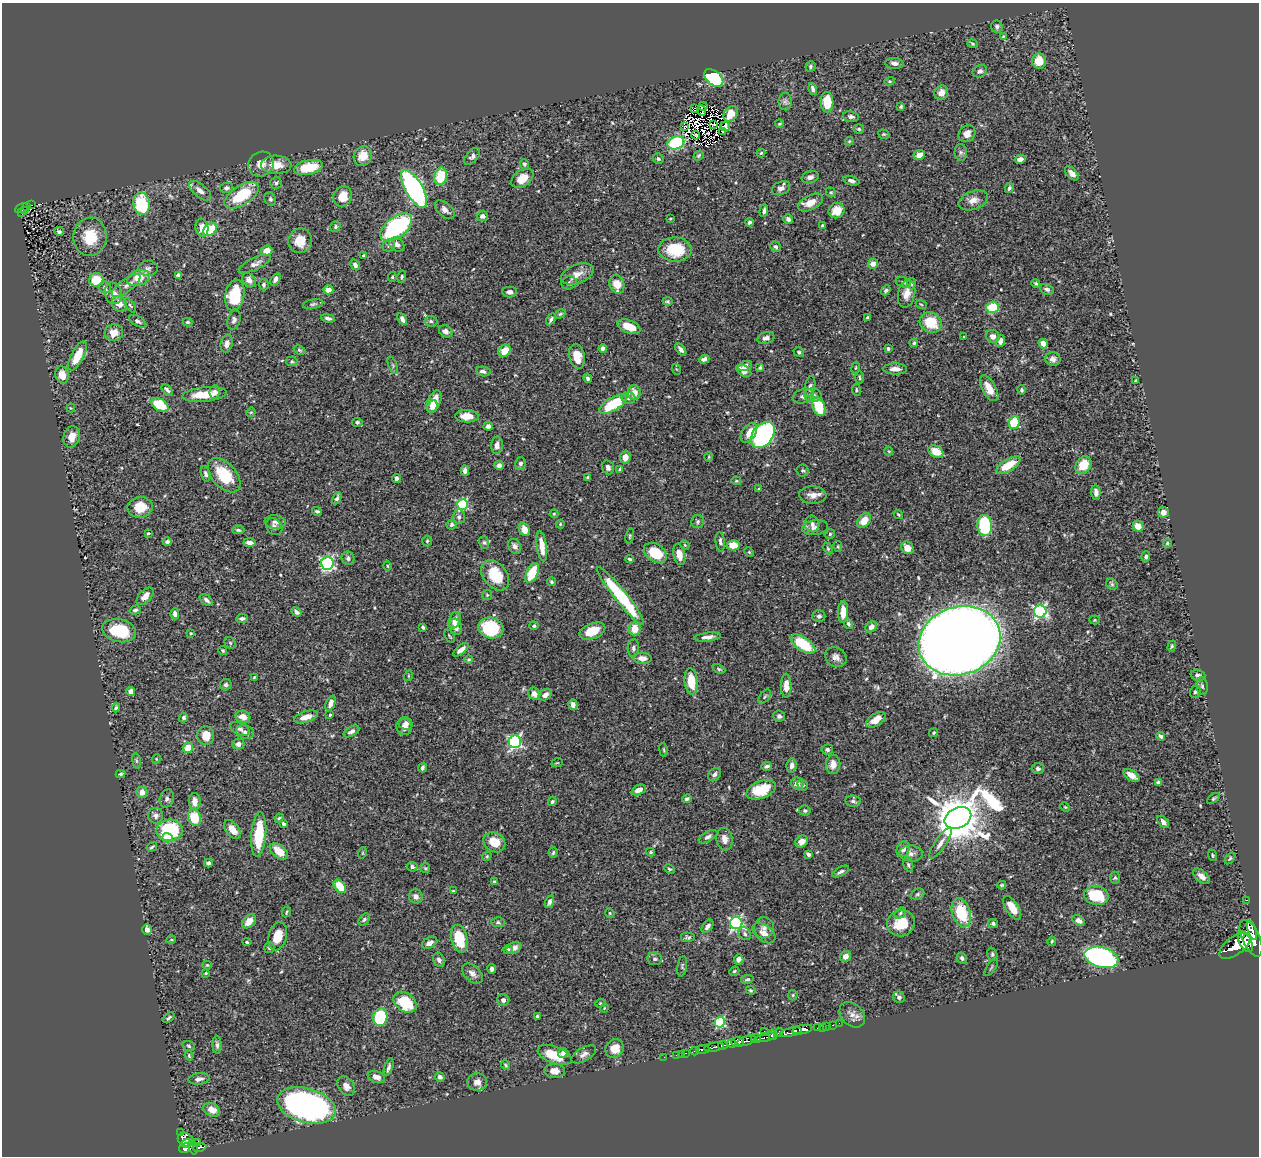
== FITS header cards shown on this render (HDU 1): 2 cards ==
NAXIS1  =                 1257
NAXIS2  =                 1154

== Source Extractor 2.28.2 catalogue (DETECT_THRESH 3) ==
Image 1257 x 1154 px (HDU 1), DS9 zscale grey, 1 PNG px = 1 image px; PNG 1261 x 1158 px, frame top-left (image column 1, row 1154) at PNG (2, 3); each listed source drawn as its Kron ellipse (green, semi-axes under 4 px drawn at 4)
Background 0.461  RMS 0.021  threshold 0.0615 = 3 sigma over >= 5 px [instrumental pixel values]
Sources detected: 546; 7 with non-positive FLUX_AUTO (blend fragments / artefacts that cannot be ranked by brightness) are neither listed nor drawn; of the other 539, the 500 brightest by FLUX_AUTO listed and drawn (39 fainter detections omitted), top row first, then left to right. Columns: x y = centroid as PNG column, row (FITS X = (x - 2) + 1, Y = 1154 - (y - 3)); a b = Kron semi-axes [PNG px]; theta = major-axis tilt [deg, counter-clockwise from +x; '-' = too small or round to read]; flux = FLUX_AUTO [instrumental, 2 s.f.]
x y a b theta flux
997 26 6 5 - 2.9
1003 36 4 3 - 1.4
972 44 5 4 - 1.9
1039 61 7 7 - 24
894 63 9 5 -4 6.2
810 66 5 5 - 2.4
980 71 7 6 - 3.8
714 78 11 7 -38 160
889 81 5 4 - 1.6
813 89 6 4 -75 4.3
941 93 7 6 - 9.8
785 102 9 6 -90 4.4
827 102 10 6 -87 33
703 106 4 3 - 2.9
901 107 3 3 - 2.1
694 108 3 2 - 2.5
702 110 5 2 - 1.6
730 114 8 6 56 15
851 117 8 5 -8 4
779 124 4 3 - 1.3
714 125 4 2 - 1.3
725 126 5 5 - 4.9
684 127 4 3 - 1.5
859 129 5 4 - 1.9
723 131 3 2 - 2.1
884 134 6 4 -19 1.8
967 134 9 7 44 9.8
696 135 4 2 - 1.8
849 141 4 3 - 1.4
676 143 8 6 19 140
961 152 8 6 -90 3.6
761 153 4 4 - 1.5
699 155 5 4 - 2.1
919 155 6 5 - 8.2
363 156 10 9 - 21
472 156 10 5 47 4.5
658 159 5 5 - 2.6
1020 159 5 4 - 5.3
261 164 13 12 - 15
524 164 5 4 - 2.3
276 165 15 9 -2 18
309 167 15 7 12 41
1072 173 8 5 -46 8.1
441 176 9 6 78 50
810 177 9 6 18 5.6
522 178 12 8 35 18
851 181 8 4 -17 4.3
276 183 6 5 - 2.8
227 188 6 5 - 3.7
781 188 9 6 23 6.5
1009 188 5 4 - 2.5
414 189 21 8 -60 380
200 191 13 6 -40 8.7
831 192 5 4 - 1.8
242 195 19 9 33 62
343 196 10 9 - 23
270 199 7 5 -66 2.7
973 200 15 9 21 11
811 202 13 7 28 16
142 204 11 8 -81 82
31 205 3 2 - 8.4
27 206 3 2 - 25
21 208 7 3 27 49
25 210 4 3 - 12
445 210 12 6 -42 7.5
764 210 6 3 84 3.7
837 210 8 7 - 17
22 213 3 2 - 6.5
482 216 5 5 - 5.7
670 219 3 2 - 1.3
788 219 5 4 - 5.2
749 222 4 3 - 3.3
823 226 4 3 - 3
335 227 5 5 - 2.4
396 227 18 10 37 230
202 228 9 6 -80 14
210 229 7 5 42 48
59 231 5 4 - 3.2
90 237 19 16 81 40
300 241 12 12 - 24
397 245 8 6 -36 5.6
389 246 6 6 - 3.4
775 247 5 5 - 2.6
675 249 16 12 -1 49
267 251 6 5 - 16
363 255 3 3 - 1.7
255 264 17 6 25 7.9
873 264 5 5 - 8.7
355 265 6 4 -61 4.8
148 268 10 7 1 5.2
577 274 17 9 21 13
178 275 4 4 - 3.2
392 277 5 4 - 1.9
402 277 6 3 79 1.8
138 278 12 7 18 22
275 279 7 4 56 5.1
96 280 7 7 - 38
249 280 8 6 -50 7.9
903 282 8 5 -16 2.8
569 283 8 6 15 3.6
617 284 9 7 -73 17
912 284 6 4 88 2
1036 284 5 4 - 2
126 285 17 6 36 6.9
264 285 6 5 - 2.8
105 287 6 5 - 3.4
1047 289 7 5 -24 4.4
328 290 5 4 - 10
886 290 5 4 - 3.7
509 292 7 5 0 4.9
113 293 11 8 -74 9.6
907 294 14 8 78 14
235 295 15 9 78 59
668 301 5 4 - 1.9
119 304 8 7 - 12
313 304 10 5 10 3
921 304 5 3 - 1.5
130 305 8 4 -54 2.3
992 307 6 5 - 52
560 314 5 4 - 2.2
867 317 3 2 - 1.5
328 318 7 4 -11 4
402 319 6 4 -62 6.6
551 319 6 4 61 3
234 320 10 6 73 4.3
138 321 9 5 -29 3.7
431 321 6 5 - 2.9
188 322 5 4 - 2.1
931 323 11 10 - 37
629 327 12 6 -23 21
446 331 7 5 -30 5.9
114 333 9 8 - 16
993 336 7 6 - 6.5
964 337 3 3 - 1.5
766 338 8 6 17 5.6
1000 341 6 4 70 6.9
914 343 4 4 - 2.3
227 344 9 6 76 7.1
1043 344 5 4 - 11
603 348 4 4 - 4.1
888 348 4 3 - 2.6
681 349 7 3 -51 4.6
299 350 6 4 -26 2.1
504 351 7 5 45 21
799 352 5 4 - 2.2
77 356 16 6 63 25
577 356 12 7 -78 19
704 359 5 4 - 5.2
1053 359 8 6 -13 6.5
292 361 6 5 - 2
393 365 9 3 -69 1.9
745 366 7 4 22 8.7
760 368 4 4 - 2.8
856 368 5 3 - 1.3
676 369 5 3 - 1.3
895 369 12 5 -1 9.3
483 371 7 4 -9 4.3
744 371 8 5 -30 10
62 375 9 6 -76 17
588 378 5 4 - 3.3
859 378 6 3 -89 1.8
1135 381 3 3 - 1.7
810 386 11 5 79 4.3
989 388 14 7 -60 16
167 390 7 3 -47 2.7
856 390 6 3 -83 1.6
1021 390 5 4 - 2.6
214 392 7 5 86 3.9
634 393 7 6 - 15
204 395 22 7 5 29
813 395 8 7 - 6.4
803 396 10 7 18 6
628 398 7 5 2 3.6
434 401 12 6 66 23
613 404 16 6 31 76
160 405 9 5 -30 54
432 406 6 5 - 8.7
819 406 10 6 -68 50
71 408 4 4 - 1.3
251 412 5 4 - 1.4
467 416 11 6 -2 19
357 422 5 4 - 2.7
1014 422 6 5 - 52
488 426 4 4 - 5.7
749 433 11 6 56 14
763 435 14 10 52 310
72 437 11 8 74 14
497 445 8 6 87 8.5
889 451 4 4 - 1.3
936 451 8 5 -25 21
625 457 6 5 - 12
709 457 5 4 - 1.5
520 464 6 5 - 3.8
499 465 5 4 - 4.4
1008 465 14 6 31 32
1083 465 9 7 58 29
608 467 7 5 -72 5.2
620 469 4 3 - 2.4
802 470 6 6 - 2.6
465 471 5 4 - 5.1
206 474 8 4 -74 3.7
224 475 20 12 -48 51
587 477 4 3 - 1.5
396 478 4 3 - 3.9
736 481 5 4 - 1.6
758 489 4 3 - 1.3
1096 492 7 4 -87 6.2
813 495 14 8 -4 12
337 498 6 4 63 3.2
462 505 5 5 - 130
140 507 12 10 7 27
317 511 5 4 - 2.7
1163 512 5 5 - 9.5
554 514 4 4 - 1.3
898 514 5 4 - 1.8
459 517 7 6 - 4.4
864 520 8 6 52 19
275 522 10 6 -6 5.1
698 522 7 6 - 3
560 524 4 3 - 1.4
812 524 8 7 - 5.3
452 525 5 5 - 3.4
985 525 10 7 -85 89
1138 526 6 5 - 17
274 527 9 7 -52 5.3
815 528 13 7 8 6.9
524 529 7 5 -69 15
238 530 6 4 -2 2.4
148 533 3 2 - 1.6
830 534 5 5 - 2.1
630 536 7 3 79 1.8
427 541 5 5 - 2
167 542 5 4 - 3.5
484 542 6 5 - 2.4
720 542 10 4 -85 4.4
249 543 6 4 -4 6.9
1167 543 4 3 - 1.6
685 545 5 4 - 1.6
733 545 6 5 - 22
515 546 8 6 -59 5.6
542 546 15 5 -82 19
838 547 5 4 - 1.8
907 548 7 6 - 15
828 549 6 4 -64 1.9
749 552 5 3 - 1.3
655 553 12 8 -34 43
679 554 11 5 -79 14
1146 557 5 4 - 4.1
348 558 7 6 - 3.9
630 559 4 3 - 2.4
327 563 6 6 - 220
387 566 5 3 - 1.2
532 573 10 5 65 45
495 575 17 11 -50 47
551 582 4 4 - 1.8
1112 584 6 5 - 2.4
487 595 5 5 - 1.8
145 596 10 6 46 12
621 596 36 6 -51 110
206 600 8 4 -40 4.4
135 610 6 4 18 2.8
1040 611 6 6 - 290
296 612 5 3 - 3.7
843 612 10 5 88 18
175 614 5 4 - 5.7
819 616 6 6 - 3.7
242 618 6 3 7 3.3
455 620 8 5 72 12
1095 620 5 4 - 1.5
848 624 5 4 - 3.3
534 626 4 4 - 2.6
423 627 3 3 - 2.1
456 627 8 6 -73 8.2
871 627 6 5 - 6.8
491 628 13 10 -16 84
635 629 7 6 - 21
119 631 17 11 -12 59
592 631 14 7 21 24
191 633 3 3 - 1.3
450 636 7 2 -56 1.6
708 637 13 4 6 7.3
959 641 41 34 18 4200
230 643 6 5 - 2
803 644 14 6 -35 56
1172 646 6 4 73 2.1
633 648 9 5 86 3.9
461 650 9 4 40 8.7
223 651 4 3 - 1.7
836 657 11 9 -35 7.7
642 658 9 5 -3 10
468 659 4 3 - 1.7
719 669 6 4 -22 2
1198 675 7 5 -17 3.6
408 676 5 3 - 1.3
254 677 3 2 - 1.4
691 681 13 6 -83 32
226 685 6 5 - 3.3
786 686 12 5 89 14
1202 686 9 5 -83 3.3
131 692 4 4 - 11
1195 692 6 5 - 2.8
534 694 6 5 - 8.4
545 695 7 5 33 8.6
765 697 8 5 53 2.3
331 703 8 4 67 8.1
573 705 5 4 - 7.1
116 708 5 3 - 2.3
330 715 4 3 - 1.6
779 716 6 5 - 3.6
243 717 7 6 - 14
306 717 12 5 17 12
184 718 5 4 - 2.9
876 720 11 6 33 16
405 723 7 6 - 5.5
404 727 8 8 - 7.6
240 729 10 6 -24 5.2
351 731 8 4 30 5.3
245 732 9 6 -17 5.8
934 733 5 4 - 1.7
206 736 9 8 - 20
1161 736 4 3 - 3.6
515 742 6 6 - 250
238 744 6 5 - 5.3
188 748 5 5 - 20
827 749 6 5 - 3.1
663 750 7 3 -81 1.7
156 759 5 4 - 1.3
136 761 8 4 -81 2.3
557 763 6 3 18 1.4
792 765 7 5 83 5.2
833 765 9 7 85 9.7
767 766 5 3 - 3.5
422 768 4 3 - 3.6
1038 769 6 5 - 4.3
120 774 5 3 - 1.9
714 774 7 5 42 4.6
1131 775 9 5 -34 12
1158 782 4 3 - 3.2
797 783 6 6 - 8.4
803 785 5 5 - 2.7
639 790 7 4 25 7.1
761 790 15 8 21 45
142 792 5 5 - 11
1213 798 7 3 37 1.9
167 799 9 7 69 4.4
687 799 5 4 - 3.1
195 801 8 5 90 13
853 801 7 5 -9 3.5
552 802 5 3 - 2.4
1065 807 5 4 - 1.5
805 811 6 5 - 2.6
156 816 7 7 - 5.1
194 818 8 6 -71 40
279 818 5 4 - 2.2
958 818 14 10 25 7100
1163 822 7 4 -48 5.5
283 824 4 3 - 3.5
232 829 11 6 -52 13
170 830 13 10 4 84
259 834 22 7 85 57
708 837 10 5 29 4.8
167 838 5 4 - 34
724 839 11 8 -81 11
494 842 11 9 -33 24
801 842 6 5 - 8.4
940 843 18 5 56 8.3
152 847 6 3 33 2.1
903 849 8 6 64 7
279 851 10 6 -39 23
651 852 4 4 - 1.6
362 853 6 3 70 1.3
553 853 5 4 - 2.2
911 853 12 8 -5 6.7
808 854 4 3 - 2.9
1212 855 6 4 -66 1.9
487 856 5 3 - 1.5
1230 858 6 4 53 2.2
208 863 4 4 - 4.4
908 865 8 5 -73 2.7
412 867 5 4 - 3.3
425 868 5 5 - 1.7
669 869 6 3 -27 1.8
841 872 9 4 28 3.6
1202 876 10 5 -42 8.6
1115 878 6 5 - 2.4
495 881 3 3 - 2
1002 885 4 3 - 1.7
340 886 7 5 -52 27
453 891 4 3 - 1.7
917 894 7 5 22 2.6
1096 895 12 9 -10 59
416 896 7 6 - 6.4
1246 900 3 2 - 14
549 902 6 4 71 4.7
1012 908 13 6 -57 20
286 912 5 3 - 1.6
610 913 5 4 - 1.6
900 913 6 4 41 2.8
961 913 15 9 -72 56
364 919 7 4 51 2.4
1079 920 7 4 -34 5.9
249 921 8 6 45 12
498 922 7 5 -3 2.7
736 923 6 6 - 250
901 923 14 13 - 34
993 923 5 4 - 2.8
708 926 7 4 53 4.8
764 928 10 10 - 7.6
147 930 5 5 - 6.2
1252 930 10 4 -72 830
764 933 13 8 -37 8.4
745 934 7 5 -50 3.4
1241 935 4 3 - 210
278 936 14 9 75 26
688 937 7 5 0 2.6
1251 938 19 8 -65 4300
459 939 14 8 -76 57
171 940 5 3 - 1.3
1052 941 4 3 - 1.5
247 942 4 4 - 1.8
1246 942 11 6 -59 1500
429 943 8 5 30 6.4
1235 946 18 9 37 2400
269 948 5 5 - 2.3
514 948 8 5 27 7.3
508 950 5 4 - 1.9
992 954 7 5 -73 2.3
846 956 6 5 - 8
1101 957 17 10 -15 330
962 958 6 5 - 3.6
655 959 7 6 - 3.6
739 959 5 4 - 4.9
439 960 7 5 -60 4.6
207 965 5 4 - 1.4
682 966 10 4 81 2.5
991 967 10 2 55 1.7
492 969 5 3 - 3.8
734 971 5 4 - 1.5
206 973 4 3 - 1.6
472 973 12 7 -42 7.8
747 979 6 4 9 2.5
751 990 5 4 - 1.7
793 995 5 5 - 1.9
899 997 6 5 - 4.1
503 1000 6 6 - 4.8
405 1002 12 9 -37 61
600 1003 5 4 - 1.9
604 1008 4 3 - 1.4
852 1015 14 10 -45 10
537 1016 4 3 - 1.9
380 1017 9 7 76 84
169 1018 7 3 41 2.6
720 1022 5 5 - 130
839 1023 2 2 - 7
832 1025 3 2 - 15
826 1026 2 2 - 7.1
822 1027 2 2 - 11
817 1028 3 3 - 23
802 1030 10 4 11 980
764 1031 2 2 - 12
779 1032 5 3 - 180
791 1032 11 3 13 790
772 1035 5 4 - 130
765 1037 9 3 13 160
756 1039 5 4 - 270
747 1041 10 4 17 310
737 1042 6 5 - 880
732 1043 4 3 - 370
217 1045 9 4 -87 3.8
723 1045 5 3 - 360
189 1046 6 4 -21 2.4
714 1047 10 3 11 480
614 1049 10 8 51 19
703 1049 7 3 8 62
695 1051 4 2 - 41
563 1053 5 4 - 4.4
685 1053 3 2 - 17
584 1054 14 6 31 6.4
681 1054 2 2 - 6.1
555 1055 18 8 -20 32
676 1055 2 2 - 7.6
189 1056 5 3 - 1.5
664 1057 2 2 - 6.1
506 1065 5 3 - 1.6
389 1067 9 3 73 3.9
555 1071 10 7 -1 11
376 1077 9 5 -18 6.2
440 1077 5 4 - 4.2
199 1079 11 5 7 5.2
477 1082 10 9 - 10
346 1086 11 7 -54 8.8
306 1105 30 17 -15 640
212 1110 8 6 -27 15
181 1132 3 3 - 20
185 1140 8 6 -33 300
187 1143 5 3 - 120
198 1143 2 2 - 5
199 1147 7 3 9 120
185 1148 6 4 27 340
193 1148 7 3 -73 88
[39 fainter detections neither listed nor drawn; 7 non-positive-flux detections neither listed nor drawn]